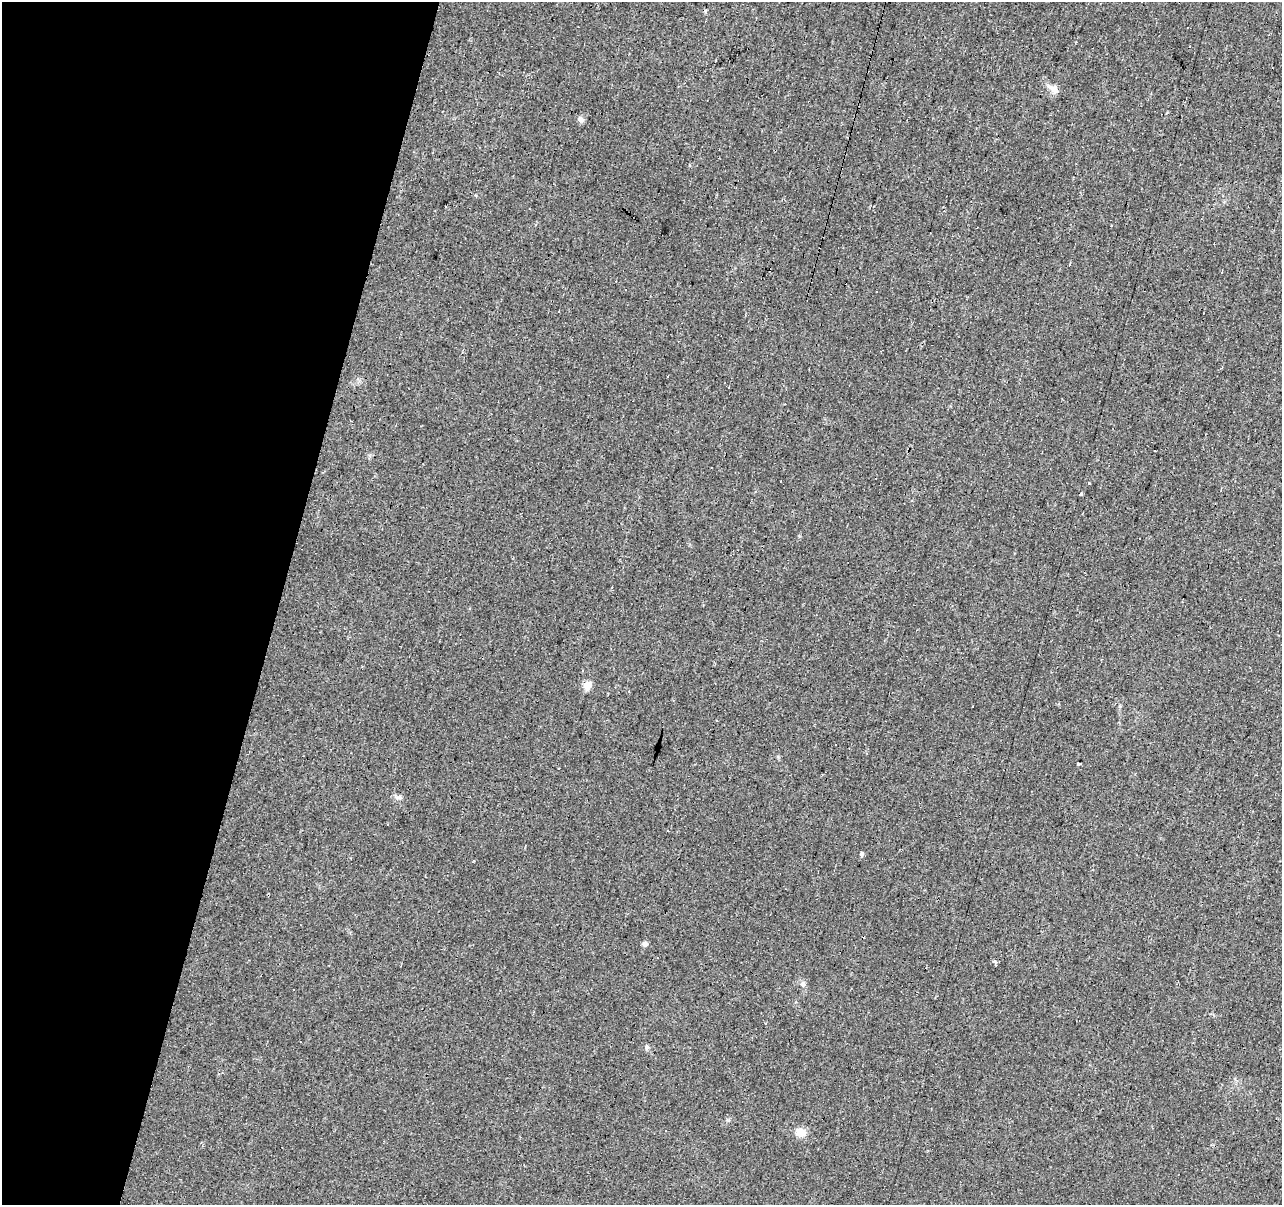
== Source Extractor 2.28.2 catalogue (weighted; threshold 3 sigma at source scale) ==
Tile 9 of 4 x 4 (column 1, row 3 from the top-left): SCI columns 5-1284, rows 1482-2684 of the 5124 x 5307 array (HDU 1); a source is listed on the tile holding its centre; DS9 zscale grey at full resolution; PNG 1284 x 1207 px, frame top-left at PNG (2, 2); no overlay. Shown black and unused: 22% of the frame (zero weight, under 2 of 3 exposures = <1% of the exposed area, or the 3 px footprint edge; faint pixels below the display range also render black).
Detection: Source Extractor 2.28.2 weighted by HDU 2 'WHT'; one run over the whole footprint, this tile lists its part. Background 0.0329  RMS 0.0062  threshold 0.0278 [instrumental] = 3 sigma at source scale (4.5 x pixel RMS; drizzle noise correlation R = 1.50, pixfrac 1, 0.0396/0.0396 arcsec/px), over >= 5 px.
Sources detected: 29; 12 cosmic-ray / hot-pixel residue — not listed; the other 17 listed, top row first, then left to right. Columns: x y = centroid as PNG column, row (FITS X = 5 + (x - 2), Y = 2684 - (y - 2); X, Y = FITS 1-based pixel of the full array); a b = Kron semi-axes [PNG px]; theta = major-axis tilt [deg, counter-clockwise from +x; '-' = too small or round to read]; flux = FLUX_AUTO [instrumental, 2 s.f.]
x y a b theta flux
1187 27 3 2 - 0.44
1189 46 3 3 - 2.4
1055 89 12 10 -83 3.8
581 120 9 7 -86 2.2
729 387 3 2 - 0.64
1081 494 3 3 - 5.8
587 685 5 5 - 13
1079 764 4 3 - 1.4
399 797 11 5 8 1.8
387 825 3 3 - 3.3
861 854 5 4 - 1.4
645 944 6 6 - 1.8
995 962 4 3 - 2.8
803 984 7 6 - 1.5
646 1047 8 5 -86 1.2
666 1131 3 3 - 1.4
801 1132 12 10 -11 5.8